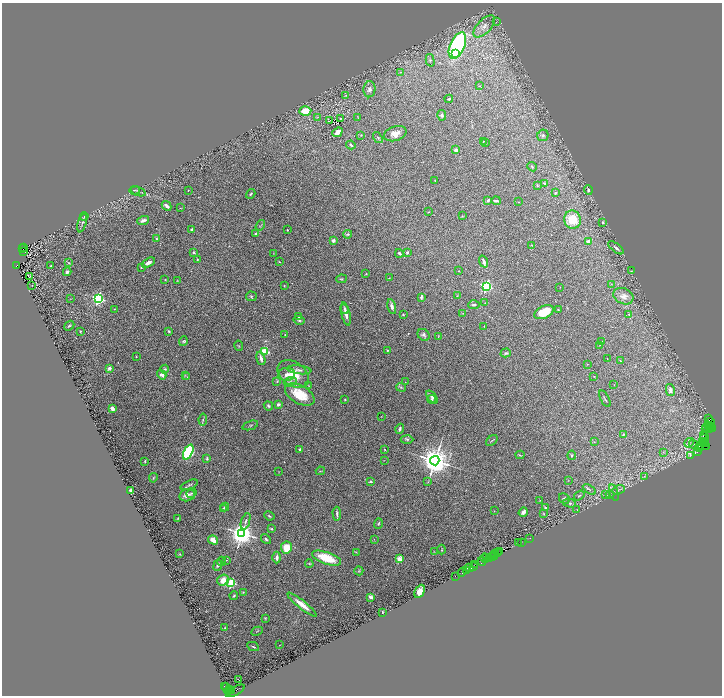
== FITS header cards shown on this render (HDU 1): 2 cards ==
NAXIS1  =                 1440
NAXIS2  =                 1387

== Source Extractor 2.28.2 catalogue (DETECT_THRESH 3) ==
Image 1440 x 1387 px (HDU 1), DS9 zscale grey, zoomed out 1/2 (1 PNG px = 2 x 2 image px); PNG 724 x 698 px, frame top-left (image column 1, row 1386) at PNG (2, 3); each listed source drawn as its Kron ellipse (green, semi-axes under 4 px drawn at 4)
Background 2.31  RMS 0.051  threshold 0.153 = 3 sigma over >= 5 px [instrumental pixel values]
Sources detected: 312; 38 cannot appear on this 1/2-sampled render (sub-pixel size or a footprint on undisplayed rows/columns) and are neither listed nor drawn; the other 274 listed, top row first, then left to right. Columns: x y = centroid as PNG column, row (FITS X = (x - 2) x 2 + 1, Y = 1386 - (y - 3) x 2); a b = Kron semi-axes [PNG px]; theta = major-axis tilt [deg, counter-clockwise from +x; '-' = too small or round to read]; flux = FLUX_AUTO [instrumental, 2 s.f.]
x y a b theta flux
496 22 3 3 - 5.1
484 26 14 7 46 74
457 46 14 7 66 1400
455 53 3 3 - 490
430 60 6 3 -76 15
401 72 3 3 - 7.3
479 86 3 2 - 4.7
369 89 8 6 87 36
346 95 3 2 - 5.1
449 99 4 3 - 12
305 111 6 4 4 170
442 115 5 4 - 19
317 117 3 2 - 5.9
358 117 3 2 - 3.1
340 118 3 2 - 7.9
330 120 3 1 - 6.1
337 132 5 4 - 46
395 134 11 7 19 73
361 135 2 2 - 6.2
543 135 6 5 - 23
378 138 6 3 -53 10
483 141 3 2 - 4.8
486 143 2 2 - 5.5
351 145 5 2 - 16
456 150 2 2 - 100
532 167 5 3 - 11
435 180 3 2 - 5.7
544 183 4 3 - 11
537 185 3 3 - 8
135 190 5 2 - 8.7
188 190 2 2 - 4.7
588 190 4 3 - 16
138 191 8 2 -20 14
555 193 4 3 - 16
251 194 5 3 - 11
488 200 3 3 - 15
496 201 5 2 - 23
518 202 2 2 - 4.2
167 206 5 3 - 43
180 208 3 2 - 5.2
429 212 2 1 - 2.9
84 216 4 2 - 6.9
462 216 3 2 - 6.3
143 220 6 3 18 43
572 220 9 8 - 240
603 222 3 2 - 12
82 223 9 3 75 22
260 225 5 2 - 8
192 230 3 3 - 34
287 230 2 2 - 21
256 233 3 2 - 18
348 234 4 3 - 14
157 239 4 3 - 12
333 241 2 2 - 100
588 242 4 4 - 21
532 245 3 2 - 5.5
24 247 3 2 - 400
616 248 9 3 -38 22
22 249 2 2 - 610
23 251 2 1 - 130
194 252 3 3 - 15
407 252 3 3 - 17
273 253 3 2 - 4.3
399 253 4 3 - 20
197 260 3 2 - 6.5
279 262 2 2 - 5.9
484 262 6 3 -70 37
69 263 4 2 - 6.9
148 263 7 3 31 48
17 266 3 2 - 2600
51 266 4 2 - 7.5
141 268 3 2 - 6.6
459 271 2 2 - 3.2
631 271 3 2 - 4.8
67 272 4 3 - 20
366 274 2 2 - 6.2
29 277 3 1 - 2
389 278 3 2 - 5.6
341 279 5 3 - 12
165 280 3 3 - 7.6
177 281 3 2 - 4.1
612 284 3 2 - 5.5
32 286 2 1 - 2
284 286 3 2 - 4.6
486 286 3 3 - 2200
560 287 2 1 - 3.2
251 296 5 5 - 17
457 296 3 2 - 4.2
623 296 10 7 -26 62
421 297 4 2 - 22
98 298 3 3 - 2500
70 299 2 2 - 3
485 303 2 1 - 3.9
474 305 6 3 2 17
392 307 7 4 -77 32
114 309 3 2 - 3
344 309 5 3 - 13
558 310 4 3 - 8
544 312 10 6 23 240
463 313 4 2 - 7.2
346 314 12 3 -78 57
629 314 3 3 - 8.7
403 315 2 2 - 9.2
298 317 3 2 - 5.7
299 320 5 3 - 13
69 326 5 3 - 14
484 326 3 1 - 3.6
80 331 3 3 - 9.7
169 331 2 2 - 19
285 335 2 2 - 4.9
424 335 6 5 - 27
438 337 2 2 - 4
183 341 5 4 - 13
601 341 2 1 - 3
600 345 2 1 - 2.8
239 346 5 2 - 8.2
387 350 3 2 - 8.9
265 351 3 3 - 830
506 353 5 4 - 15
136 357 3 2 - 4.9
261 358 7 3 -75 44
607 359 2 1 - 2.5
621 361 3 2 - 6.1
588 364 2 2 - 3.2
109 368 2 2 - 80
165 369 4 4 - 13
299 370 12 4 -6 38
287 374 8 6 3 53
293 374 17 12 -35 190
162 375 5 3 - 42
185 375 3 2 - 7.4
594 376 2 2 - 3.6
187 377 3 2 - 3.8
277 382 3 3 - 7.4
290 382 6 4 20 30
405 382 2 1 - 2.4
614 385 2 2 - 3.3
308 386 2 2 - 3.9
401 387 5 3 - 16
670 390 6 4 -77 45
300 394 16 9 -29 280
432 397 7 4 -49 24
345 399 2 2 - 9.3
432 399 4 4 - 14
605 399 9 2 -63 11
278 404 4 3 - 18
268 406 5 3 - 17
112 409 3 3 - 75
381 417 3 1 - 2.6
709 418 2 1 - 270
203 420 6 3 82 15
710 421 4 3 - 890
250 425 8 2 20 11
708 425 3 1 - 1600
710 426 2 2 - 480
707 427 2 1 - 300
709 428 4 1 - 300
713 428 2 1 - 720
400 429 5 2 - 19
705 429 2 2 - 250
624 434 3 3 - 5.7
703 435 2 1 - 390
705 437 2 2 - 570
407 439 6 3 -1 15
704 439 3 2 - 690
492 440 7 2 41 8.7
706 441 3 2 - 330
594 442 3 2 - 4.9
689 443 5 3 - 13
703 443 3 1 - 6300
694 444 5 2 - 2.6
706 444 3 2 - 1800
701 445 8 3 53 3400
707 447 3 2 - 350
299 449 2 2 - 37
384 449 3 2 - 5.6
699 449 3 1 - 450
188 452 8 4 64 1200
663 452 3 2 - 5.5
698 452 2 1 - 270
520 455 4 1 - 9
572 455 5 3 - 9.3
691 455 3 1 - 98
207 458 4 2 - 14
384 460 3 2 - 3.4
145 461 3 2 - 8.8
435 461 4 4 - 21000
320 471 5 2 - 6.8
279 472 3 2 - 3.6
644 476 3 2 - 6.2
153 478 5 3 - 10
568 480 2 2 - 3.3
370 482 4 3 - 15
428 482 3 2 - 6
189 485 9 3 22 20
589 489 7 2 -33 14
618 490 6 3 25 20
130 491 4 3 - 23
614 492 8 3 -73 22
192 493 5 3 - 14
187 495 8 6 13 59
606 495 3 3 - 8.6
610 495 4 2 - 9.1
579 496 6 2 35 9.9
564 499 6 5 - 19
540 501 2 2 - 4
569 503 6 3 -13 21
225 507 4 3 - 14
546 508 4 3 - 17
223 509 4 3 - 10
577 510 2 2 - 4
494 511 2 1 - 2.9
523 512 5 3 - 28
337 514 7 2 -85 23
544 514 4 2 - 7.1
269 516 5 3 - 13
178 518 4 2 - 9.3
246 521 9 3 71 21
378 524 5 3 - 9.9
272 529 3 3 - 7.8
242 533 4 4 - 12000
530 538 2 1 - 180
266 539 6 3 -49 17
213 540 5 3 - 110
374 540 3 1 - 3.4
519 542 3 2 - 840
522 542 2 1 - 120
286 548 6 5 - 160
442 550 5 3 - 8.7
500 551 2 1 - 160
356 552 3 2 - 5.7
434 552 3 2 - 5.6
497 553 4 2 - 1800
180 554 3 2 - 5.5
495 554 4 1 - 1200
494 556 3 1 - 380
277 557 6 3 90 36
492 557 3 2 - 1000
327 558 15 6 -19 310
485 558 5 2 - 1000
487 558 3 2 - 1000
399 559 2 2 - 220
489 559 3 1 - 900
226 560 3 2 - 6.6
221 561 5 3 - 10
482 561 4 3 - 1400
309 564 4 2 - 7.1
218 565 5 3 - 25
474 565 3 2 - 620
473 567 2 1 - 350
469 568 4 1 - 1300
466 570 3 2 - 900
359 571 4 4 - 12
462 572 5 3 - 1500
455 576 2 1 - 450
223 580 6 5 - 100
231 583 3 3 - 850
420 591 7 4 63 72
243 592 3 3 - 6.7
234 596 4 3 - 8.6
371 597 4 3 - 23
302 605 18 4 -39 110
382 612 2 1 - 7.1
265 618 3 3 - 6.4
225 628 4 3 - 7.6
257 631 6 2 26 9.2
280 645 2 1 - 2.3
253 647 6 2 -26 13
238 679 2 1 - 4.2
224 686 3 1 - 170
227 689 6 3 -66 2700
229 690 3 1 - 1900
231 690 3 2 - 3900
235 691 10 1 28 860
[38 sub-pixel or undisplayed-footprint detections neither listed nor drawn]